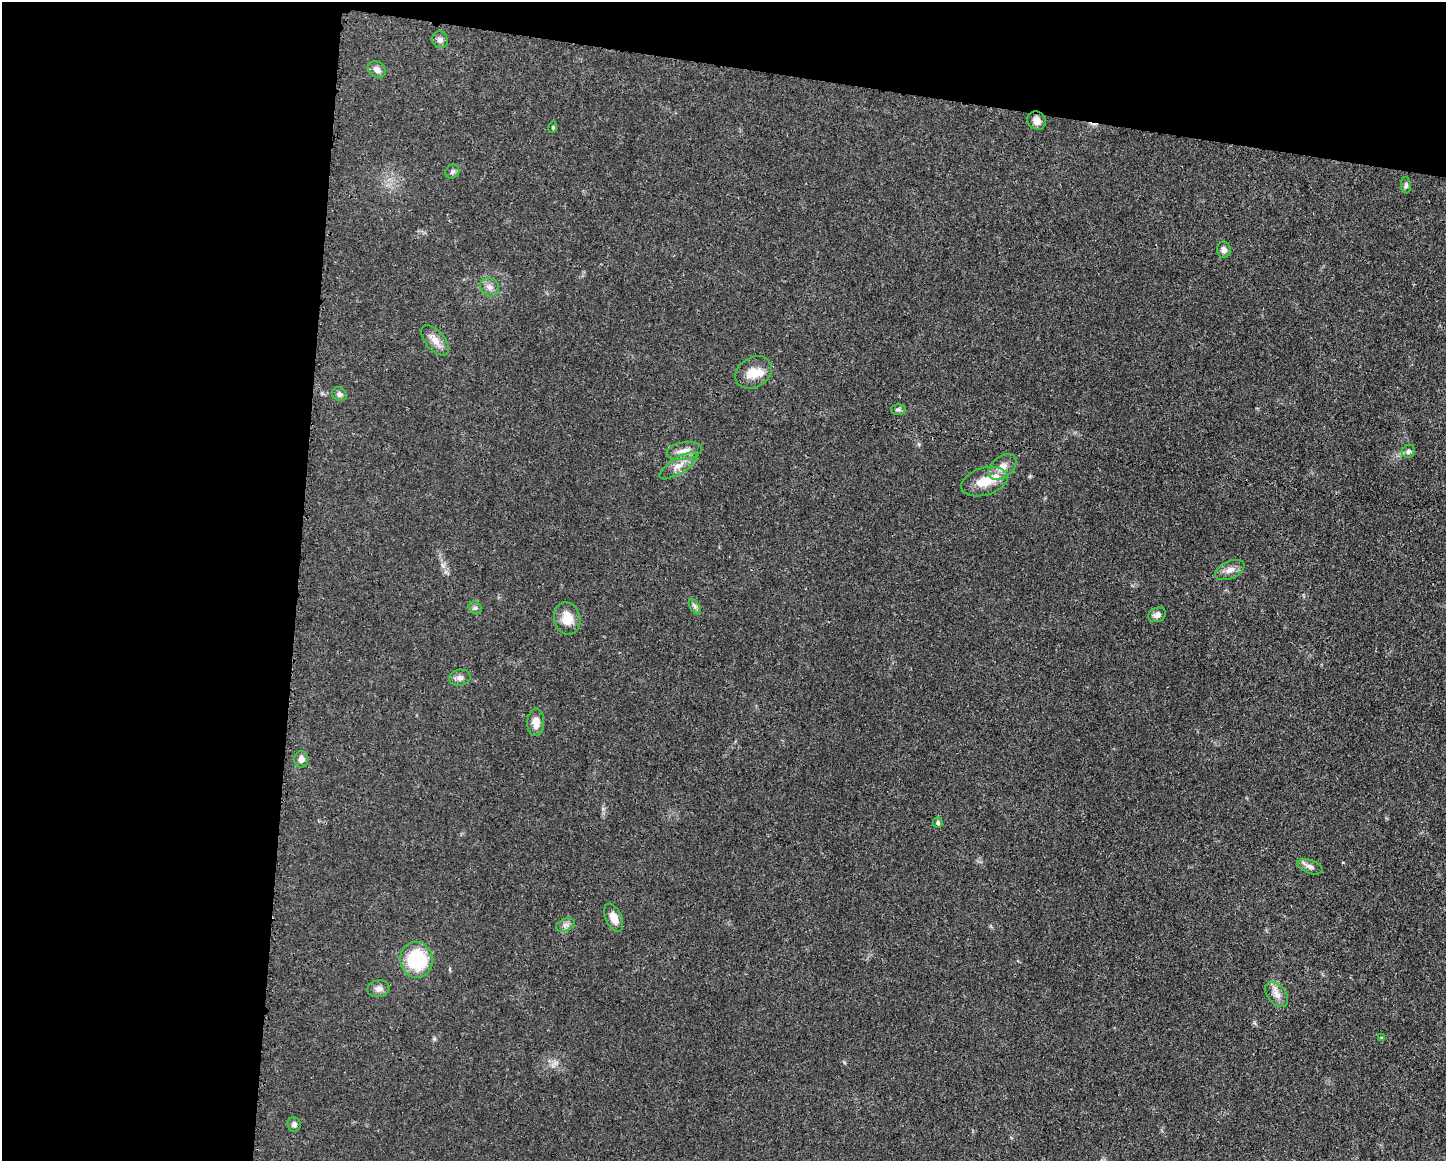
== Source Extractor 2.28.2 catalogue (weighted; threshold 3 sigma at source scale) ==
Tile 1 of 3 x 4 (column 1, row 1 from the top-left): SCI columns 118-1561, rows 3485-4643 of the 4680 x 4647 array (HDU 1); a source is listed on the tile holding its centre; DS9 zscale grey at full resolution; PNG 1448 x 1163 px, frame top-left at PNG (2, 2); each listed source drawn as its Kron ellipse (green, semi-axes under 4 px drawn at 4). Shown black and unused: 27% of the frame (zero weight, under 3 of 4 exposures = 1% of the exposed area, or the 3 px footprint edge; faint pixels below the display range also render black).
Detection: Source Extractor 2.28.2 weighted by HDU 2 'WHT'; one run over the whole footprint, this tile lists its part. Background 0.021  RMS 0.0023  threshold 0.0103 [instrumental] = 3 sigma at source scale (4.5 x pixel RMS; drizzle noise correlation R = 1.50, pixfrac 1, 0.05/0.05 arcsec/px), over >= 5 px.
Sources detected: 36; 2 inside a brighter listed object's ellipse — not listed separately; the other 34 listed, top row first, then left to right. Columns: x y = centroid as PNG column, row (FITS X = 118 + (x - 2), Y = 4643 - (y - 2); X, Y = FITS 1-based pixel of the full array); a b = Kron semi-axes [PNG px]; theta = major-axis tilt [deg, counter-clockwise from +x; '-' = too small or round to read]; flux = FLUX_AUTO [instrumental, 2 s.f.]
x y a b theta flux
440 40 8 7 - 0.9
377 69 9 7 -38 1.2
1037 121 10 8 -47 1.4
553 127 6 3 73 0.24
452 172 7 6 - 0.58
1406 185 8 5 -85 0.53
1224 250 8 7 - 0.99
490 287 10 8 -42 1.2
435 340 18 9 -50 2.1
753 372 19 14 32 3.7
339 394 8 6 -31 0.77
898 409 7 5 1 0.5
684 451 18 9 9 2.2
1408 451 7 6 - 0.61
678 466 22 8 32 2.2
1002 467 16 10 39 2.2
984 482 24 13 17 4.7
1230 570 16 8 24 1.6
695 607 8 5 -60 0.54
475 608 7 6 - 0.53
1157 615 9 7 23 1
567 618 16 13 -78 3.4
460 678 11 8 11 0.98
536 722 14 8 88 2.3
301 759 8 7 - 1.2
938 823 5 5 - 0.4
1310 867 13 6 -21 1.1
614 918 15 8 -67 2.5
565 925 10 6 24 0.84
416 960 18 16 -80 13
378 989 11 8 10 1.1
1277 994 14 9 -50 1.7
1382 1038 4 4 - 0.24
294 1124 7 6 - 0.82